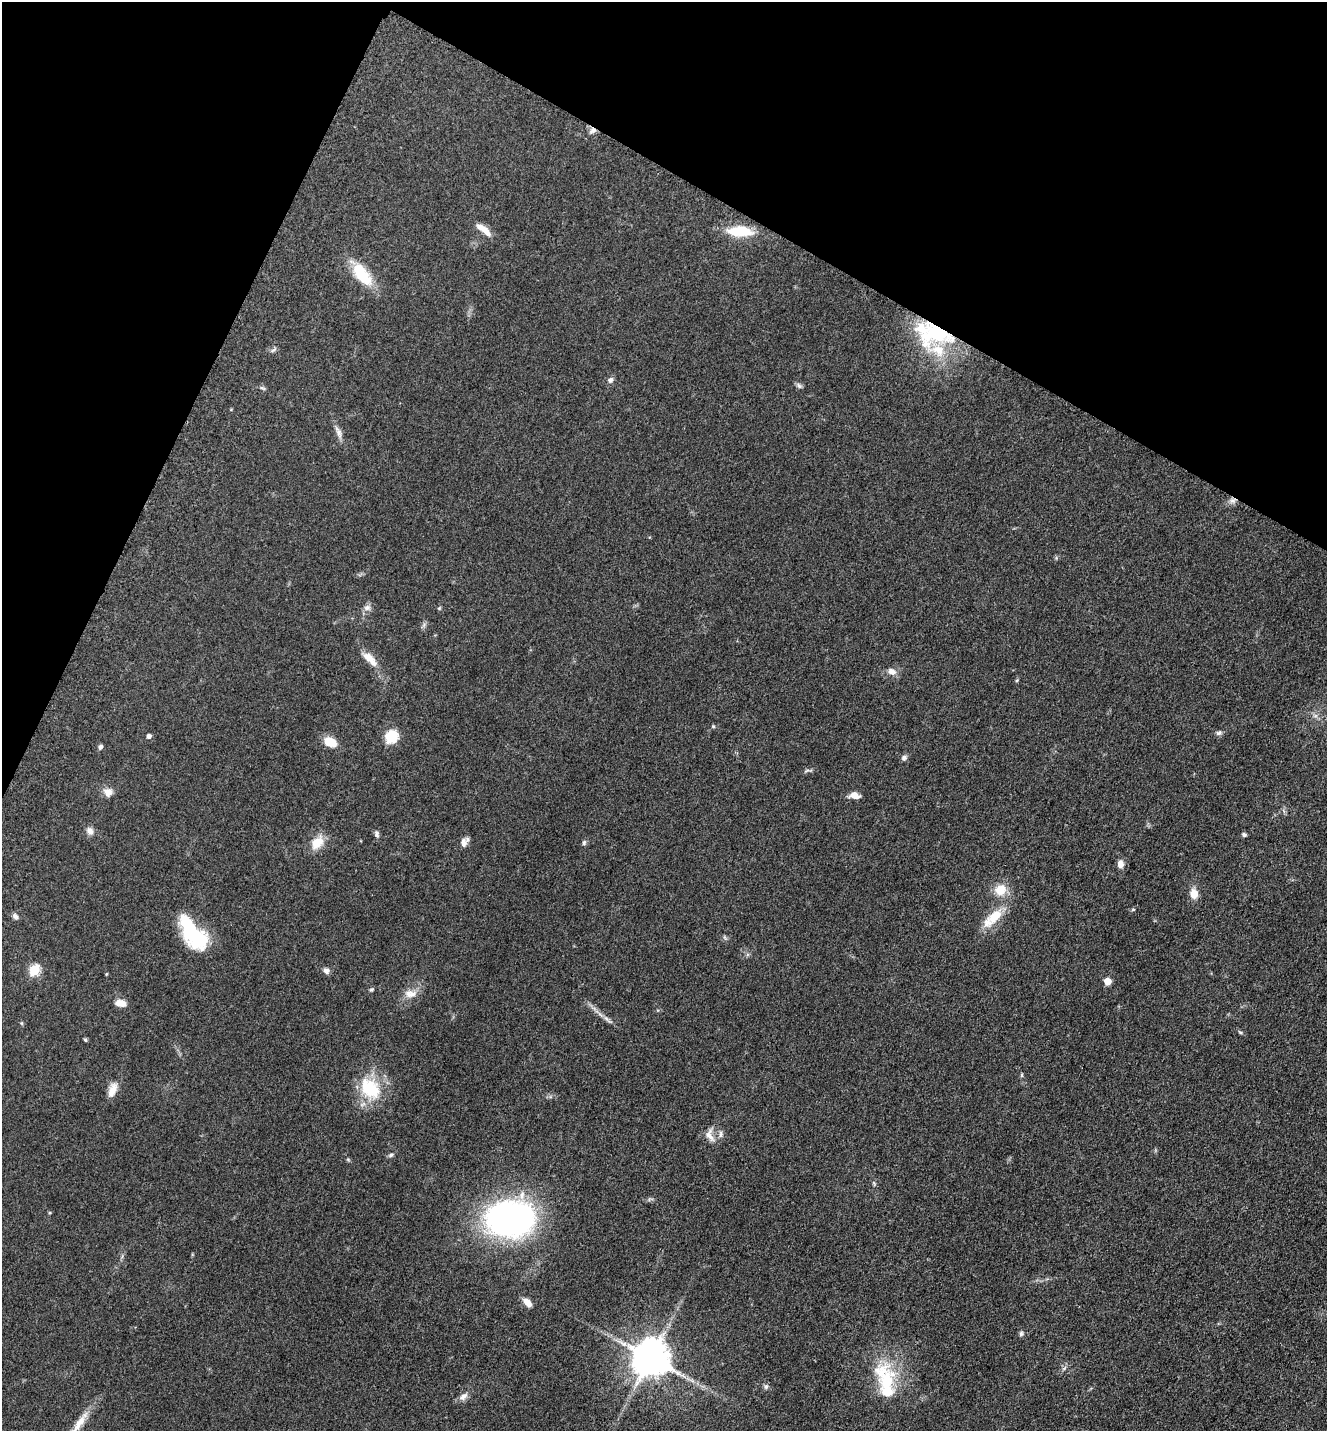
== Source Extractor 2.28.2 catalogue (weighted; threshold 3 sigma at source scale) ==
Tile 2 of 4 x 4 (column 2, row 1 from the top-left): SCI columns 1624-2948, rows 4329-5757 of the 5806 x 5775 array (HDU 1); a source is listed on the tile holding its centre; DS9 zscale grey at full resolution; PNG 1329 x 1433 px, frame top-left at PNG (2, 2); no overlay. Shown black and unused: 22% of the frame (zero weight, under 3 of 5 exposures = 4% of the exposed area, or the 3 px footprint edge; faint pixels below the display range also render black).
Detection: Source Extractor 2.28.2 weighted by HDU 2 'WHT'; one run over the whole footprint, this tile lists its part. Background 0.0636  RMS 0.006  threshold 0.027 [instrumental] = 3 sigma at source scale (4.5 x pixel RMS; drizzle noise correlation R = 1.50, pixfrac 1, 0.05/0.05 arcsec/px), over >= 5 px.
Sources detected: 66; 1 inside a brighter object's white glare — not listed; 4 inside a brighter listed object's ellipse — not listed separately; the other 61 listed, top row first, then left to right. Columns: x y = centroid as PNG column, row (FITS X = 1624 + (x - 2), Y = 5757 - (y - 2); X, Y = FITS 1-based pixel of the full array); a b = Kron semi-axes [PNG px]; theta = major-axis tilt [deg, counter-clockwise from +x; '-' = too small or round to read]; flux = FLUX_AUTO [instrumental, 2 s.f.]
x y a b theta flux
593 130 9 6 30 2.3
483 229 21 6 -37 6.7
740 231 25 10 -2 21
362 274 33 15 -51 20
936 333 46 30 4 61
273 350 8 4 36 1.2
610 380 8 7 - 1.9
799 386 8 5 -54 1.4
262 388 7 4 -18 0.98
338 432 19 6 -68 3.6
367 608 10 8 3 2.6
439 608 5 4 - 0.67
370 659 24 9 -44 7.7
892 671 11 8 -23 3.9
713 726 5 5 - 0.7
1219 733 8 6 3 1.5
149 736 5 4 - 2.1
391 737 6 6 - 60
330 742 13 9 -20 10
100 747 7 5 59 1.4
904 758 8 7 - 1.7
807 770 7 4 19 1
108 792 12 11 - 4.2
854 795 10 6 -8 5.1
90 831 10 8 -50 3
376 834 9 6 -76 1.6
1244 835 6 5 - 1
317 843 20 14 50 8.8
464 843 11 8 81 3.4
584 843 8 5 65 1.1
1120 864 9 7 85 3.6
1000 890 13 12 - 10
1194 894 11 8 -81 6.3
1133 910 5 3 - 0.64
15 916 8 6 -48 1.8
995 916 28 14 43 14
193 933 40 17 -54 45
34 970 6 5 - 42
326 971 8 7 - 2.4
106 974 5 3 - 0.45
1107 981 5 5 - 10
371 990 5 4 - 0.81
410 994 18 9 1 5.3
120 1003 11 7 -9 5.3
606 1018 10 4 -48 1.9
1240 1032 6 3 -19 0.74
85 1040 4 4 - 0.87
1022 1075 6 4 89 0.71
370 1088 31 22 -47 28
112 1090 20 9 67 5.9
721 1134 10 5 89 1.7
710 1135 19 10 -68 5
391 1155 6 5 - 1.2
509 1219 41 29 0 220
527 1303 11 6 -47 4.6
1021 1334 7 5 87 1.2
650 1358 10 10 - 1700
887 1380 51 26 -69 36
766 1387 8 6 88 1.5
463 1396 12 7 40 3.3
79 1423 43 8 57 10
Overlapping masked pixels (flux is a lower limit): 2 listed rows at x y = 593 130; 936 333
Isophote crosses this tile's border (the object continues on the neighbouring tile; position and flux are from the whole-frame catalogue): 1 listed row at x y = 79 1423